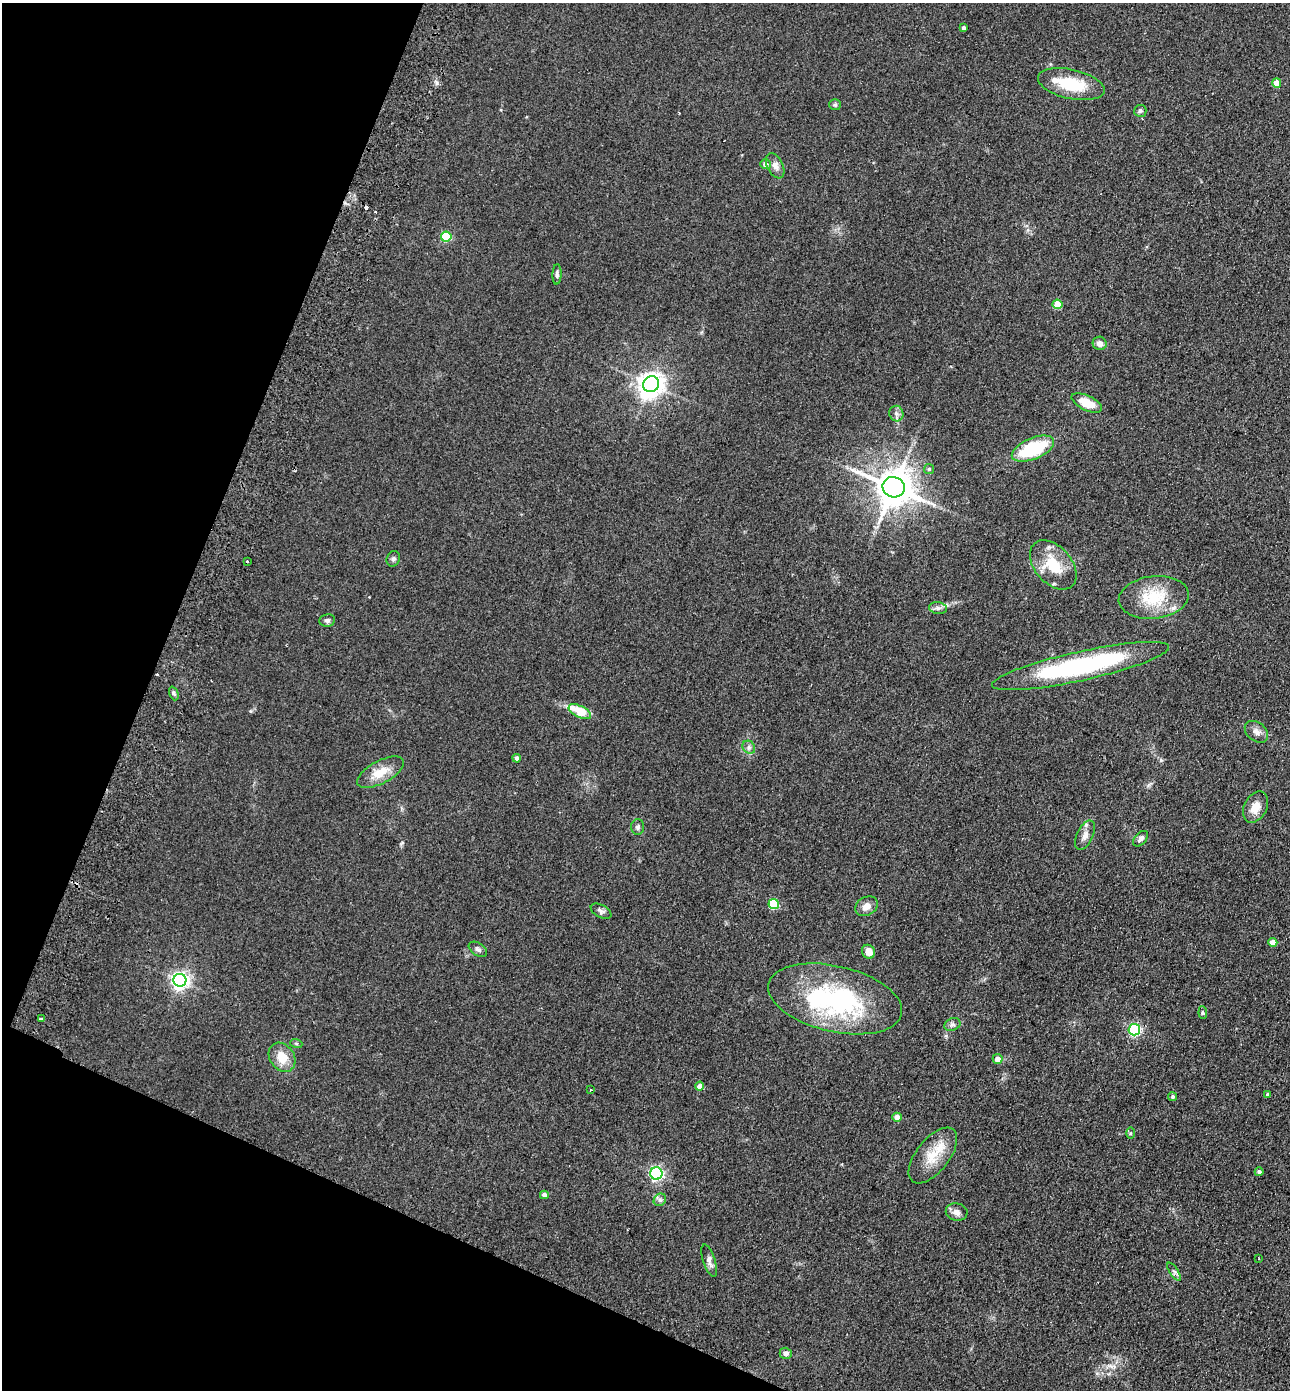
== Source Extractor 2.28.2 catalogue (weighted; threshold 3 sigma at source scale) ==
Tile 9 of 4 x 4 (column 1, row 3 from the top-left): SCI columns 195-1482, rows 1414-2801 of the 5672 x 5603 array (HDU 1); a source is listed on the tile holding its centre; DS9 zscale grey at full resolution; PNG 1292 x 1392 px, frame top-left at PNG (2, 3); each listed source drawn as its Kron ellipse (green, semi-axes under 4 px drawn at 4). Shown black and unused: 20% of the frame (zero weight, under 2 of 3 exposures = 3% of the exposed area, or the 3 px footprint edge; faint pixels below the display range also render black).
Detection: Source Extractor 2.28.2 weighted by HDU 2 'WHT'; one run over the whole footprint, this tile lists its part. Background 0.105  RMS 0.01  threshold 0.0471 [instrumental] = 3 sigma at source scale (4.5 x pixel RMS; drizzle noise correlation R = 1.50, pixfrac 1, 0.05/0.05 arcsec/px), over >= 5 px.
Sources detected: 71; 1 inside a brighter object's white glare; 3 cosmic-ray / hot-pixel residue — neither listed nor drawn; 2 inside a brighter listed object's ellipse — not listed separately; the other 65 listed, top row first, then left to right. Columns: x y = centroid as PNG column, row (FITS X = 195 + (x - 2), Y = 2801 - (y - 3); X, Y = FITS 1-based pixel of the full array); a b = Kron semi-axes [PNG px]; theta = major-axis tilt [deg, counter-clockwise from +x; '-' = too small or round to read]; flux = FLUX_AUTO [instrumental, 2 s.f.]
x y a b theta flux
964 28 3 3 - 2
1277 83 4 4 - 14
1071 84 34 14 -13 41
835 105 6 5 - 1.7
1140 111 6 6 - 1.8
765 164 5 5 - 5.6
775 166 13 8 -64 5.8
446 237 5 5 - 62
557 274 10 4 88 2.7
1057 304 5 5 - 26
1100 343 7 6 - 6
651 384 8 7 - 870
1087 403 16 7 -26 20
896 414 8 7 - 3.6
1033 449 22 10 23 64
929 469 5 5 - 1.6
894 487 11 10 - 2700
393 559 8 6 64 2.5
247 561 3 3 - 2
1053 565 28 18 -49 33
1154 597 35 21 7 45
938 608 9 6 -8 3.2
327 620 8 6 10 2.7
1081 666 90 14 12 170
174 693 7 4 -69 2.1
580 712 12 5 -27 30
1256 732 13 9 -39 6.1
749 747 7 6 - 2.8
517 758 4 4 - 3.6
381 772 26 11 28 19
1255 807 16 11 63 13
638 827 8 6 -88 2.5
1085 835 16 8 65 6.8
1140 839 9 5 48 4
774 904 5 5 - 56
866 906 12 9 31 7.9
601 911 11 6 -27 3.2
1273 942 5 4 - 14
478 949 10 6 -34 3
868 952 7 6 - 9.5
180 980 6 6 - 430
835 999 68 33 -13 170
1203 1013 6 4 -84 1.7
41 1019 3 3 - 1.4
952 1024 8 6 21 3.1
1134 1030 6 5 - 150
296 1043 6 4 -19 1.4
282 1057 15 12 -57 16
998 1059 5 5 - 8.3
700 1086 4 4 - 8.9
590 1090 4 2 - 0.71
1267 1094 4 4 - 2.4
1173 1097 4 4 - 2
897 1117 4 4 - 10
1130 1133 6 4 89 1.3
933 1155 33 16 52 26
1259 1172 4 4 - 2.6
656 1173 6 6 - 210
544 1195 4 4 - 4.6
660 1200 7 5 43 2.5
957 1212 11 8 -9 5.4
1259 1259 3 2 - 0.79
709 1261 17 6 -72 5.3
1174 1272 10 4 -56 2.4
786 1353 6 5 - 4.7
Unlisted compact peaks at least as high as the median listed source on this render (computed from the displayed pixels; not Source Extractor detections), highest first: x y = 437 83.